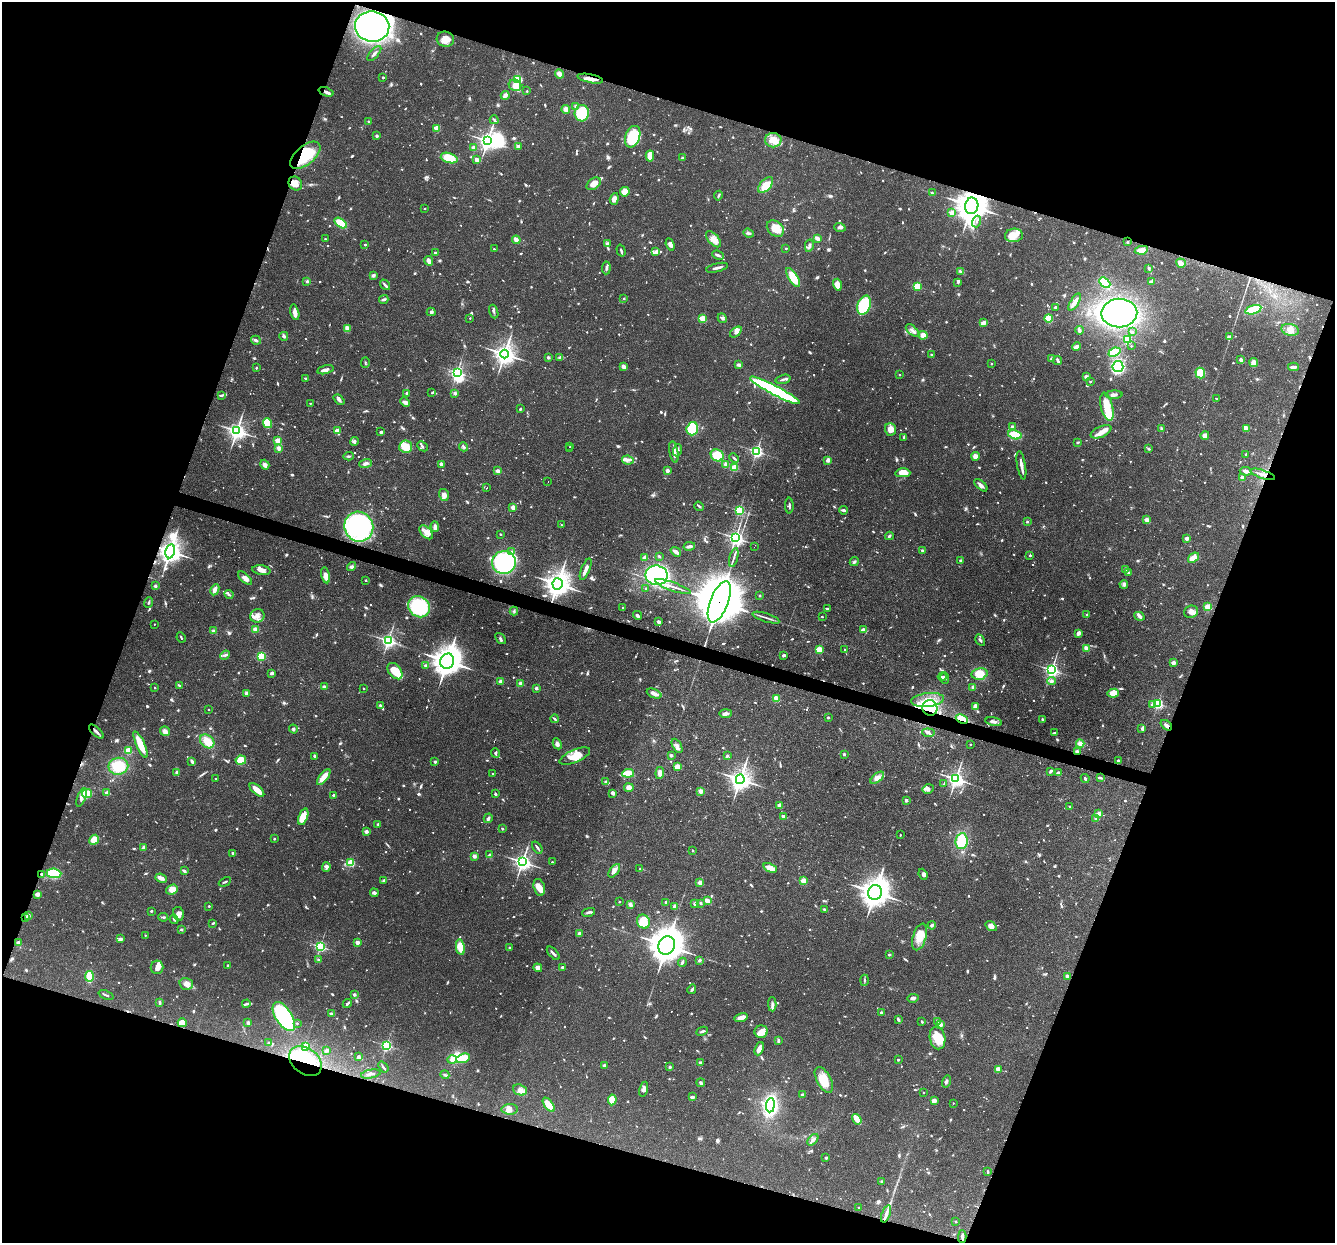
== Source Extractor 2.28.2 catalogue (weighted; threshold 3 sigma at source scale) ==
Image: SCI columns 1-5329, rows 257-5217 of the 5329 x 5346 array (HDU 1 of 3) = the unmasked area's bounding box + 8 px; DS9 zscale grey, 4 x 4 block average (1 PNG px = mean of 4 x 4 image px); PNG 1337 x 1245 px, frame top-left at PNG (2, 2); each listed source drawn as its Kron ellipse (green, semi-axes under 4 px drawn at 4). Shown black and unused: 39% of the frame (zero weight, under 3 of 4 exposures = <1% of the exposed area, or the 3 px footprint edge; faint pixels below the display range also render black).
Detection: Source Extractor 2.28.2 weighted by HDU 2 'WHT'. Background 0.0579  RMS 0.0033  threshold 0.0147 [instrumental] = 3 sigma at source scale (4.5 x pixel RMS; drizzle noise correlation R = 1.50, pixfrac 1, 0.05/0.05 arcsec/px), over >= 5 px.
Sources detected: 1545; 40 too faint to see at this stretch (4 x 4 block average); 15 inside a brighter object's white glare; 14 cosmic-ray / hot-pixel residue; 1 long thin detection or spike segment (spike, bleed or trail) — neither listed nor drawn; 20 coinciding with a brighter row at this scale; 73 inside a brighter listed object's ellipse — not listed separately; of the other 1382, all 500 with FLUX_AUTO >= 2.74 (the completeness limit of this list) listed and drawn (882 fainter detections not listed), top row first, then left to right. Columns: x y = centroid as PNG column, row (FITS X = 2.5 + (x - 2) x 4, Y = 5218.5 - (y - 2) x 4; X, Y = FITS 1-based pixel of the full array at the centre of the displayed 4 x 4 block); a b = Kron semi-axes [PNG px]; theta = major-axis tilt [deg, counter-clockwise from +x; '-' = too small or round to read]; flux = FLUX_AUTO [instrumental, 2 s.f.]
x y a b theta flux
372 26 17 15 -7 810
445 39 9 7 -15 22
374 53 9 2 48 5.1
559 74 5 4 - 14
383 77 2 2 - 7.3
590 79 13 3 -11 15
518 80 4 3 - 50
515 85 6 5 - 15
527 91 2 2 - 3.6
326 92 8 3 -20 7.6
505 95 4 3 - 11
576 107 3 3 - 2.9
566 109 4 4 - 12
582 113 8 7 - 87
494 120 4 2 - 3.6
369 121 2 2 - 7.3
436 128 2 2 - 74
376 136 2 2 - 15
633 137 11 7 69 92
773 140 8 7 - 23
487 141 3 3 - 810
518 146 4 3 - 4.4
473 148 2 2 - 35
305 155 18 9 40 110
650 156 5 3 - 32
449 158 8 5 -17 55
682 158 2 2 - 4.3
477 160 3 2 - 13
295 184 7 6 - 16
594 184 8 5 36 17
766 185 9 5 48 28
625 192 5 4 - 25
932 193 3 2 - 2.8
718 196 5 2 - 2.9
614 199 6 4 71 11
972 206 8 6 81 3200
425 208 2 2 - 4.8
952 213 2 2 - 63
977 222 6 2 71 3.5
340 223 7 4 -35 51
840 227 6 3 -18 5.9
775 228 9 7 -43 34
748 233 5 3 - 4.1
1014 235 9 6 7 25
817 238 4 2 - 11
325 239 2 2 - 3.1
714 239 10 5 -47 17
516 240 4 2 - 14
1128 242 2 2 - 4.7
607 244 3 3 - 7.2
670 244 6 3 -69 7.4
365 245 2 2 - 5.9
809 246 6 2 78 6.5
786 248 2 2 - 5
494 249 2 2 - 2.8
621 250 6 2 -73 4.1
1141 250 7 3 9 18
656 252 4 4 - 5.4
435 253 3 3 - 4.7
718 255 6 2 -22 5.7
429 261 5 2 - 19
1181 263 5 3 - 16
606 268 6 2 84 5.4
717 268 11 2 13 7.9
1149 268 4 3 - 4
961 272 4 3 - 4.4
373 275 4 3 - 3.7
793 277 11 4 -58 43
307 281 2 2 - 4.2
958 282 3 3 - 3
1105 282 6 3 -44 98
1151 282 3 3 - 6.6
385 285 6 2 -50 5.1
837 285 6 4 -74 27
917 286 2 2 - 130
624 298 2 2 - 5.6
384 299 5 2 - 5.4
1075 302 10 3 58 16
864 305 10 6 72 110
1056 308 3 2 - 4.8
1253 310 8 3 17 72
494 311 7 2 -71 3.7
295 312 8 3 -77 13
431 312 4 4 - 4.3
1119 313 18 14 2 480
470 318 2 2 - 2.8
702 318 2 2 - 95
722 318 5 3 - 4.6
1048 318 4 3 - 38
983 323 4 3 - 10
347 328 4 3 - 4.5
912 330 8 3 -42 7.2
1079 330 4 4 - 5.2
1290 330 9 6 -16 15
736 332 7 3 39 13
1132 332 2 2 - 5.3
923 335 4 3 - 15
284 336 4 3 - 5.3
1229 337 4 3 - 7
1127 339 2 2 - 230
256 340 5 2 - 5.7
1131 346 2 2 - 3.2
1077 347 4 2 - 14
1114 352 6 3 22 67
504 354 4 4 - 1300
932 355 2 2 - 9.3
548 357 2 2 - 14
559 357 3 2 - 2.8
1051 359 2 2 - 3.6
1058 360 4 2 - 6.2
1241 360 2 2 - 30
1254 362 4 4 - 15
365 363 5 2 - 2.8
991 364 2 2 - 5
739 365 4 2 - 8.5
1118 366 5 5 - 180
624 367 4 3 - 13
1293 367 5 2 - 10
256 368 2 2 - 6.1
325 370 8 4 13 8.4
457 372 3 2 - 350
1200 373 5 4 - 40
899 375 2 2 - 3.4
1086 377 4 3 - 4.9
306 378 3 2 - 4.2
783 379 7 2 16 5
1090 382 2 2 - 5.9
775 390 28 4 -27 290
407 393 3 2 - 3.6
432 393 2 2 - 3.7
455 393 2 2 - 19
222 395 4 2 - 4.6
1114 395 8 3 2 9.5
1216 398 2 2 - 3
339 400 6 3 -42 5
405 402 5 4 - 6.5
310 403 2 2 - 4.2
1107 407 14 6 -76 48
520 409 3 2 - 2.8
267 423 5 3 - 55
1012 426 3 3 - 3.7
1246 428 4 3 - 12
692 429 7 5 72 99
890 429 6 5 - 18
1162 429 4 2 - 4.6
237 431 3 3 - 750
337 431 2 2 - 53
381 432 2 2 - 4.8
1101 432 11 5 25 15
1015 435 7 4 -15 56
1205 436 4 4 - 13
904 437 3 2 - 3.6
278 441 2 2 - 85
354 441 4 3 - 3.9
1078 442 2 2 - 3.7
423 446 6 2 -45 3.8
570 446 2 2 - 8.4
406 447 6 6 - 34
463 447 4 2 - 3.6
279 448 2 2 - 40
569 449 2 2 - 16
1148 449 3 3 - 2.9
677 450 6 3 70 4.5
757 451 3 3 - 320
674 452 11 3 -80 13
1246 454 2 2 - 9.3
717 455 7 5 -28 44
348 456 5 2 - 3.2
975 456 4 4 - 12
734 458 5 2 - 3.8
628 460 6 4 -8 7.3
828 460 3 3 - 9
366 463 6 3 18 6.8
441 464 4 3 - 6
726 464 4 3 - 4.3
265 465 5 4 - 7.1
1021 465 14 2 -80 11
735 468 2 2 - 110
498 471 2 2 - 34
667 471 2 2 - 27
1246 471 6 3 -8 7.4
903 473 7 4 -1 33
1263 474 13 2 -18 9.1
1242 478 2 2 - 42
548 481 2 2 - 4.9
981 485 8 2 -43 9.5
487 488 2 2 - 4
444 495 6 5 - 12
699 506 5 2 - 2.9
789 506 8 2 -87 3.8
513 507 2 2 - 52
739 510 2 2 - 230
844 510 4 2 - 5
1147 520 2 2 - 50
1027 522 2 2 - 3
561 525 2 2 - 3
359 527 15 14 - 400
435 527 5 3 - 11
426 532 8 5 -48 15
500 534 2 2 - 4.8
889 536 4 2 - 4.2
735 538 3 3 - 640
1187 538 2 2 - 33
689 546 6 2 12 8.1
754 547 2 2 - 31
170 551 7 4 78 1400
923 551 2 2 - 8.1
512 552 2 2 - 9.5
676 552 6 3 -37 11
1030 555 2 2 - 9.6
659 556 2 2 - 3
734 557 10 2 75 6.2
645 558 3 3 - 6.2
1193 558 6 4 39 21
960 561 2 2 - 12
504 562 12 11 - 210
854 562 5 3 - 3.8
351 567 5 4 - 4.9
586 569 11 2 68 18
1125 569 4 2 - 3.2
261 570 9 4 -8 12
1129 573 3 2 - 4.9
325 575 8 4 -78 13
656 575 11 9 -10 310
245 578 9 4 -44 11
366 580 2 2 - 3.5
558 584 5 5 - 1900
1124 584 4 3 - 5.2
155 586 2 2 - 14
673 587 19 2 -19 10
646 588 2 2 - 3.2
215 590 6 3 65 13
229 594 5 3 - 4.3
759 595 2 2 - 8.2
719 602 22 9 69 18000
148 603 5 2 - 3
419 607 11 10 - 150
1208 607 2 2 - 130
623 608 2 2 - 3.3
827 609 2 2 - 11
514 611 4 2 - 2.9
1191 612 7 6 - 10
1087 614 2 2 - 5.9
637 615 4 2 - 4.9
257 616 7 6 - 13
1139 616 5 4 - 6.9
822 617 2 2 - 3.9
766 618 14 2 -18 6.7
658 622 2 2 - 6.7
154 624 2 2 - 3.1
256 629 4 4 - 9.5
863 630 4 3 - 5.3
213 631 2 2 - 7.4
1078 633 3 2 - 9.1
181 637 5 2 - 2.9
500 638 6 3 -50 4
980 640 6 2 -59 3.8
388 641 3 3 - 490
1087 648 2 2 - 56
819 650 2 2 - 120
845 650 2 2 - 5.5
225 655 5 2 - 3.6
784 655 3 2 - 5.8
261 656 3 3 - 47
447 661 8 7 - 2400
1173 663 2 2 - 33
426 666 2 2 - 20
1052 670 3 3 - 540
395 671 9 6 -51 53
272 673 3 3 - 5.8
979 674 8 5 13 33
942 677 4 2 - 3.3
945 678 5 2 - 4.2
501 681 2 2 - 14
1051 681 4 3 - 5.5
521 683 2 2 - 34
180 686 2 2 - 5
324 687 2 2 - 18
973 687 3 3 - 5.2
155 688 2 2 - 3.5
364 688 2 2 - 4.8
536 688 2 2 - 19
246 693 2 2 - 29
654 693 8 3 -23 9.2
1113 693 6 4 7 27
776 698 2 2 - 84
927 700 16 7 7 28
1158 704 2 2 - 260
380 705 2 2 - 8.9
1152 705 4 3 - 7.5
975 707 3 3 - 14
930 708 8 7 - 120
208 710 2 2 - 3.7
725 713 6 3 1 9.8
828 717 2 2 - 2.9
555 719 4 2 - 3.3
962 719 6 3 -23 25
1042 719 2 2 - 4
994 722 8 3 -14 7.3
1166 725 6 3 -38 6.6
1142 728 4 3 - 3.8
293 729 4 3 - 3.5
165 731 5 4 - 8.6
96 732 9 2 -43 7
928 733 6 4 -7 5.9
1054 733 3 2 - 3.8
207 741 8 6 -41 28
140 744 14 3 -66 45
557 744 6 3 -63 7.9
971 744 2 2 - 2.7
1080 744 4 3 - 12
677 746 8 3 -61 7.6
128 751 2 2 - 110
1077 751 3 2 - 5
495 753 5 2 - 3.3
844 754 2 2 - 12
671 755 2 2 - 17
315 756 4 3 - 4.4
575 756 16 6 23 36
727 756 3 2 - 4
241 760 5 4 - 37
192 761 3 2 - 6.3
1118 761 3 2 - 4.4
435 762 2 2 - 14
118 766 10 8 9 55
678 767 3 2 - 37
1051 771 4 2 - 4.9
177 772 3 2 - 6.1
493 773 2 2 - 3.5
628 773 6 3 7 47
660 773 6 4 84 9.7
1058 773 3 2 - 5.5
324 777 9 3 52 26
877 778 8 4 39 12
1101 778 4 2 - 3.4
216 779 2 2 - 6.1
740 779 5 4 - 1300
956 779 3 3 - 770
1085 779 4 2 - 3.5
606 782 3 3 - 5.2
944 783 2 2 - 3.1
629 788 5 4 - 10
928 789 6 4 29 6.8
257 790 9 3 -40 29
701 791 2 2 - 47
87 793 5 3 - 64
107 793 2 2 - 42
613 793 3 2 - 11
495 794 3 2 - 3.4
333 795 3 2 - 3.3
81 798 10 4 70 9.1
906 800 2 2 - 17
780 805 3 3 - 11
1070 807 2 2 - 6.3
1099 814 2 2 - 42
783 816 2 2 - 29
303 817 8 4 69 28
488 818 5 3 - 5.2
1096 819 2 2 - 21
378 824 2 2 - 8.4
503 829 2 2 - 3.9
366 831 2 2 - 30
900 835 2 2 - 4.2
274 839 2 2 - 3.2
94 840 5 4 - 33
962 841 8 6 82 80
143 847 4 3 - 4.2
537 847 7 2 -53 5.2
692 850 2 2 - 3.3
233 853 3 2 - 3.7
489 854 4 2 - 2.8
474 856 2 2 - 31
522 862 3 3 - 740
552 862 2 2 - 4.8
351 863 2 2 - 140
326 867 5 3 - 5.3
770 868 7 4 -27 19
640 869 2 2 - 3
184 871 3 2 - 7.8
614 871 8 4 54 12
54 873 7 5 -5 87
41 874 2 2 - 3.7
923 874 6 4 -68 5.5
161 878 6 3 -21 13
384 880 3 2 - 4.2
803 881 2 2 - 86
225 882 6 2 26 3.1
700 883 2 2 - 59
539 887 9 5 -75 16
172 889 6 4 18 20
875 892 7 7 - 2200
374 893 4 3 - 5.5
37 894 3 2 - 11
707 901 3 2 - 16
619 902 2 2 - 3.7
666 902 2 2 - 11
701 903 2 2 - 9.2
695 904 2 2 - 23
630 905 3 2 - 10
209 906 2 2 - 4.6
674 906 3 3 - 4.4
824 909 3 2 - 3.3
151 911 2 2 - 2.9
589 912 6 2 13 6
178 914 7 5 -77 11
28 916 3 2 - 8.9
25 917 2 2 - 8.4
163 917 5 2 - 3.2
174 919 5 2 - 3.8
643 922 7 6 - 44
213 923 3 2 - 2.8
932 925 4 3 - 4.6
991 926 6 4 -36 12
181 929 2 2 - 3.4
580 934 3 3 - 8.1
145 935 2 2 - 3.4
920 937 14 6 73 31
121 939 2 2 - 19
18 943 2 2 - 41
357 943 2 2 - 34
667 945 9 8 - 3400
320 946 3 2 - 300
460 947 8 4 -80 37
510 947 2 2 - 11
553 953 8 2 -48 5.7
889 955 3 2 - 2.9
319 960 3 2 - 3.8
699 960 3 2 - 4.1
682 962 5 2 - 4.4
228 966 2 2 - 11
157 967 7 6 - 10
562 967 2 2 - 4.8
538 968 4 4 - 10
89 976 5 3 - 80
1067 976 2 2 - 34
865 980 5 2 - 3.2
186 984 7 6 - 12
692 989 5 2 - 4.7
106 995 8 2 -22 3.6
354 995 2 2 - 17
913 998 6 3 6 6.5
160 1002 4 2 - 3.5
347 1003 5 2 - 3.7
246 1004 4 2 - 3.4
772 1004 7 3 -88 5.3
881 1013 3 2 - 4.4
331 1014 2 2 - 16
284 1016 16 8 -58 290
741 1017 7 3 14 16
898 1019 4 2 - 5.6
938 1021 4 2 - 5
248 1022 3 3 - 3.8
922 1022 2 2 - 3.4
182 1023 5 4 - 20
297 1023 2 2 - 4.5
941 1024 3 3 - 5.9
702 1031 6 2 27 4.4
761 1032 6 6 - 25
938 1038 11 7 -80 43
778 1041 4 2 - 5.5
268 1043 2 2 - 8.2
386 1045 2 2 - 280
306 1046 4 4 - 7.1
759 1049 7 4 68 11
326 1050 4 2 - 5.4
358 1057 4 3 - 3.9
463 1058 7 4 20 39
452 1060 5 4 - 11
898 1060 2 2 - 9.3
305 1061 18 13 -39 72
700 1063 2 2 - 16
604 1065 2 2 - 16
383 1067 6 2 -53 4.2
670 1067 2 2 - 12
998 1069 2 2 - 72
371 1074 10 2 10 5.5
445 1075 4 2 - 4.6
824 1080 14 7 -62 39
946 1081 6 3 72 5.1
701 1083 4 3 - 4.4
644 1089 7 3 76 7.1
520 1090 7 5 -22 12
924 1093 2 2 - 4.3
803 1095 2 2 - 23
692 1097 3 2 - 8.2
612 1100 5 3 - 33
934 1101 3 3 - 12
953 1103 2 2 - 3
549 1105 8 3 -53 45
770 1105 7 4 84 400
510 1109 8 5 0 12
857 1119 6 2 -55 47
813 1140 6 3 49 6.1
826 1158 2 2 - 9.9
988 1172 3 2 - 2.8
881 1181 2 2 - 11
858 1207 2 2 - 2.9
886 1214 9 3 70 11
956 1222 2 2 - 7.5
962 1236 6 2 89 5.7
Overlapping masked pixels (flux is a lower limit): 20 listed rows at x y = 372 26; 590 79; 326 92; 305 155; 295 184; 972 206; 1263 474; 359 527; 170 551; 558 584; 719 602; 930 708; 962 719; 1166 725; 1077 751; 41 874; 25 917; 305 1061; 886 1214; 962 1236
Diffuse or blended objects may show on this block-average render without a row.